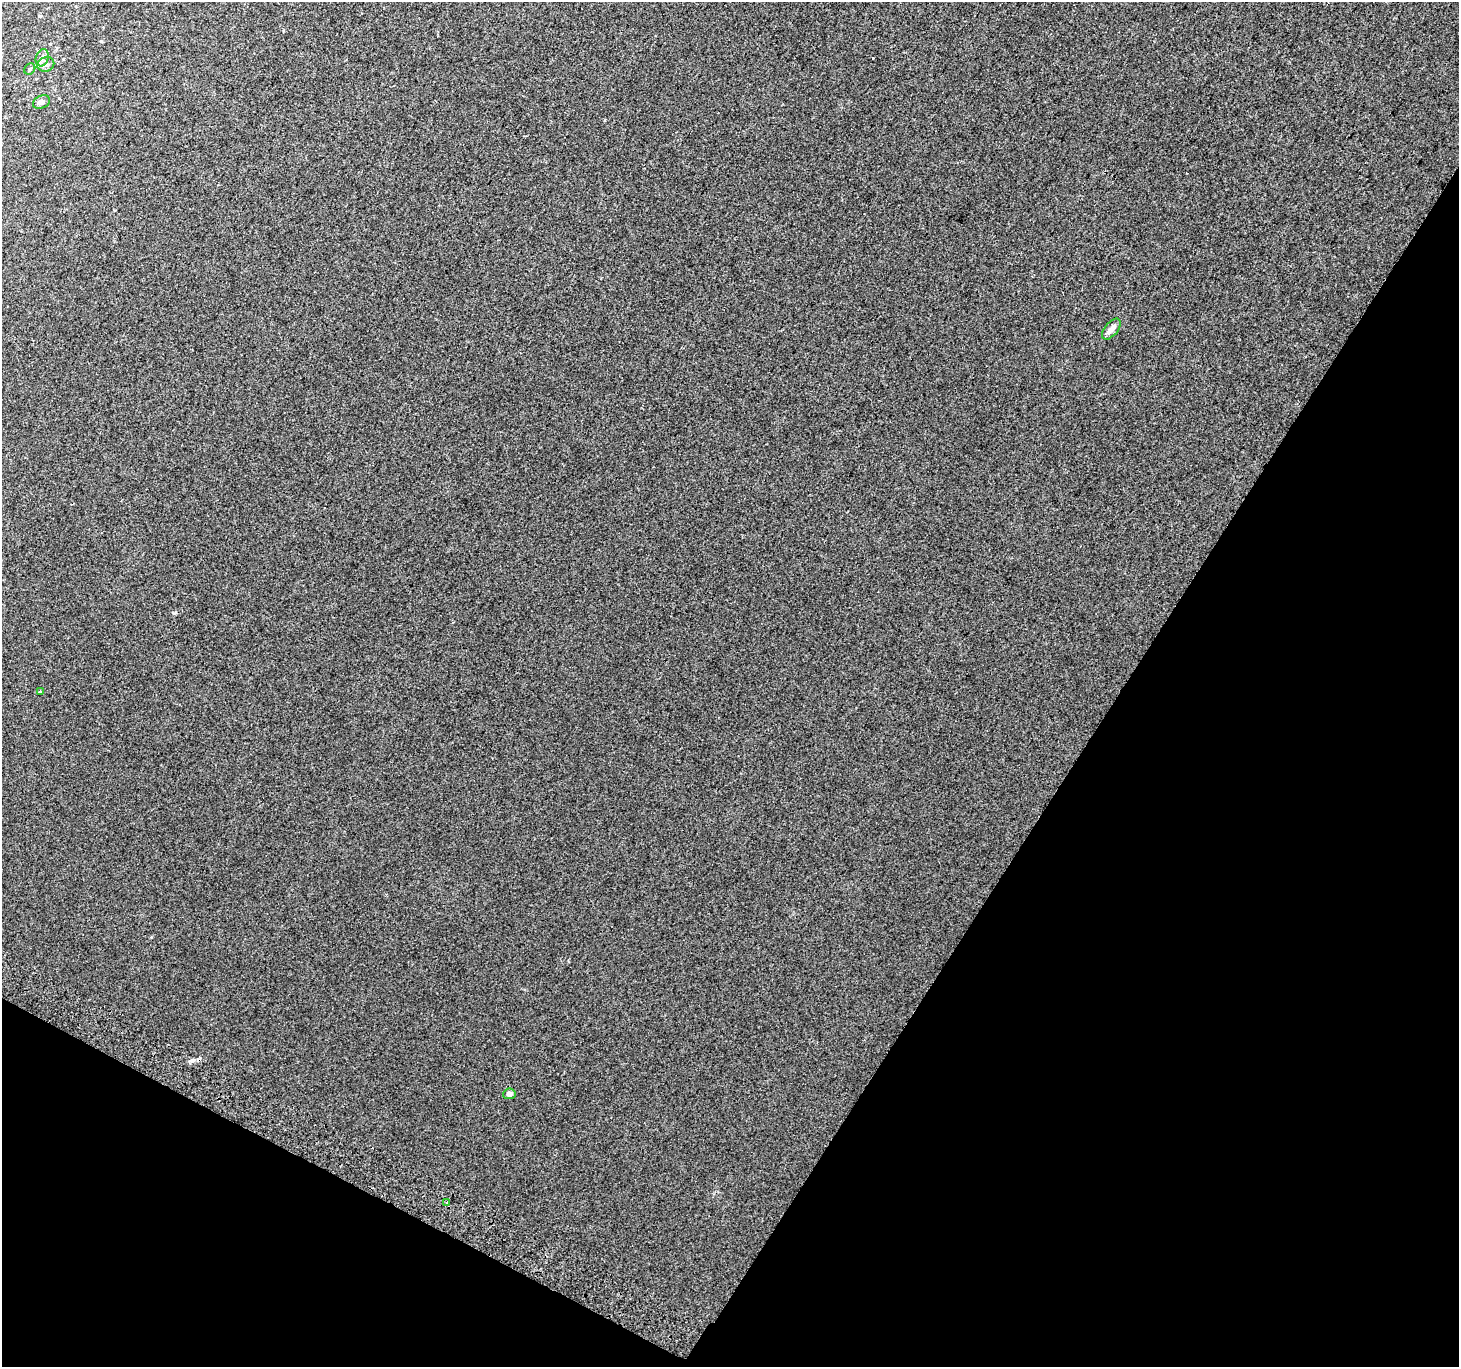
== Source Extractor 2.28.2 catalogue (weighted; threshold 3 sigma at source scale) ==
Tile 15 of 4 x 4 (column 3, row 4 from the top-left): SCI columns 2948-4404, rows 301-1665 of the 5888 x 5996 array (HDU 1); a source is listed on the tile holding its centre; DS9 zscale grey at full resolution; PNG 1461 x 1369 px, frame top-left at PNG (2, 2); each listed source drawn as its Kron ellipse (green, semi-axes under 4 px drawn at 4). Shown black and unused: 30% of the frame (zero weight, under 2 of 3 exposures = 2% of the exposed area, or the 3 px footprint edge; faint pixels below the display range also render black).
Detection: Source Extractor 2.28.2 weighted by HDU 2 'WHT'; one run over the whole footprint, this tile lists its part. Background 0.00704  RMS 0.007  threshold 0.0315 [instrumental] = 3 sigma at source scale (4.5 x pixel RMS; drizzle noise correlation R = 1.50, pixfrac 1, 0.0396/0.0396 arcsec/px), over >= 5 px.
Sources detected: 9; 1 cosmic-ray / hot-pixel residue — neither listed nor drawn; the other 8 listed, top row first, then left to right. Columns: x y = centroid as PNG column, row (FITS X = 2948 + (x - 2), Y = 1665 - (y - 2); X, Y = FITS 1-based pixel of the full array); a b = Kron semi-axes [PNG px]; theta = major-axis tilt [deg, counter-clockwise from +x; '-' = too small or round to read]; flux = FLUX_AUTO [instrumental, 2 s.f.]
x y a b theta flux
42 58 9 6 70 2.5
46 64 9 7 24 2.5
30 69 6 5 - 1.2
41 102 9 6 25 2.4
1111 329 12 6 50 3.3
40 692 3 3 - 2.4
509 1094 6 5 - 2.6
446 1202 3 2 - 1.4